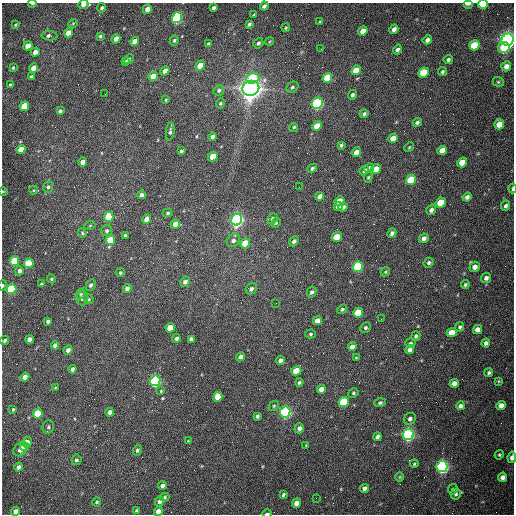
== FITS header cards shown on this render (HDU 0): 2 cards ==
NAXIS1  =                  512 /fastest changing axis
NAXIS2  =                  512 /next to fastest changing axis

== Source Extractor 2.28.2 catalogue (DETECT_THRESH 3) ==
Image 512 x 512 px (HDU 0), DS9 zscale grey, 1 PNG px = 1 image px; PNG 516 x 516 px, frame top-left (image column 1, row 512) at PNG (2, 3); each listed source drawn as its Kron ellipse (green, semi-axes under 4 px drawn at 4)
Background 1540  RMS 23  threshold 70.1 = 3 sigma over >= 5 px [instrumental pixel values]
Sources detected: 220; all 220 listed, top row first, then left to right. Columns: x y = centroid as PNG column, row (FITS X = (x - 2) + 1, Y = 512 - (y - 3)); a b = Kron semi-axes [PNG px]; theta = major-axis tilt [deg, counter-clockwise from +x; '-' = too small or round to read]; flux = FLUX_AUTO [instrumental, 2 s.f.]
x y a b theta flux
32 3 4 2 - 3.1e+03
83 4 5 4 - 9.8e+03
468 4 5 2 - 1.0e+04
483 4 5 4 - 8.0e+04
264 6 4 3 - 4.0e+03
102 8 5 4 - 2.7e+03
214 8 4 3 - 4.0e+03
147 9 5 4 - 1.0e+04
254 15 3 3 - 2.2e+03
177 18 5 5 - 2.6e+05
320 22 3 3 - 1.6e+03
73 23 5 3 - 1.3e+03
249 24 4 3 - 2.7e+03
16 25 4 3 - 1.6e+03
286 28 4 4 - 1.7e+03
394 29 4 4 - 7.4e+03
363 31 5 4 - 1.5e+04
69 33 5 4 - 1.8e+04
49 36 8 4 -6 4.6e+03
100 36 3 3 - 2.1e+03
116 39 5 4 - 1.6e+04
427 40 5 4 - 7.1e+03
508 40 6 6 - 1.1e+06
174 41 5 4 - 2.5e+03
270 41 4 3 - 1.4e+03
135 42 5 4 - 2.0e+04
258 43 5 4 - 4.1e+03
208 44 4 3 - 3.2e+03
474 45 5 5 - 5.5e+04
28 46 5 4 - 2.0e+04
504 47 6 5 - 4.3e+04
321 49 2 2 - 8.6e+02
397 49 5 4 - 4.6e+03
35 52 4 4 - 9.6e+03
129 59 6 4 45 2.6e+03
448 59 4 4 - 3.9e+03
125 61 4 2 - 1.7e+03
200 66 5 4 - 2.6e+04
506 66 5 4 - 8.3e+03
13 68 3 3 - 1.9e+03
33 68 4 4 - 1.2e+04
356 70 5 4 - 2.3e+04
165 71 5 4 - 1.0e+04
442 72 4 3 - 2.8e+03
424 73 5 4 - 6.2e+04
153 76 5 4 - 1.5e+04
32 77 4 3 - 3.4e+03
253 78 6 5 - 5.7e+04
327 78 5 4 - 6.8e+04
498 82 6 4 -21 2.3e+03
10 85 4 3 - 1.7e+03
292 87 6 5 - 3.6e+03
251 88 8 7 - 2.1e+06
219 90 6 5 - 3.2e+03
105 94 2 2 - 6.9e+02
352 95 5 4 - 4.1e+03
166 100 3 3 - 1.4e+03
220 103 5 4 - 2.1e+03
317 103 6 5 - 3.5e+05
24 106 5 4 - 4.3e+04
60 111 4 3 - 3.8e+03
364 114 4 4 - 3.0e+03
417 122 4 4 - 3.6e+03
499 124 5 5 - 2.1e+04
317 126 5 4 - 2.3e+04
293 127 5 3 - 3.1e+03
170 131 9 4 82 3.4e+03
212 137 4 3 - 4.3e+03
393 138 5 4 - 1.4e+04
341 145 4 3 - 2.6e+03
409 147 5 4 - 1.5e+03
21 150 5 4 - 2.4e+04
442 150 5 4 - 1.8e+04
181 151 4 3 - 2.8e+03
356 152 5 4 - 1.3e+04
213 156 5 4 - 3.4e+04
82 162 4 4 - 8.3e+03
462 162 5 4 - 2.6e+04
312 168 5 3 - 2.6e+03
369 168 5 4 - 7.0e+03
376 169 5 4 - 2.2e+04
364 171 5 4 - 4.5e+03
368 177 5 4 - 1.9e+03
411 180 5 4 - 6.8e+04
48 187 6 4 72 3.2e+03
299 187 2 2 - 8.7e+02
512 189 5 2 - 3.2e+03
34 190 4 3 - 1.4e+03
3 191 5 3 - 1.3e+03
141 195 4 4 - 5.7e+03
320 196 4 4 - 6.0e+03
467 197 4 4 - 5.5e+03
339 201 5 4 - 2.6e+04
441 203 5 5 - 4.8e+04
506 206 5 4 - 4.0e+03
338 207 5 4 - 1.2e+04
343 207 5 3 - 4.5e+03
431 210 5 4 - 5.5e+03
168 213 5 4 - 2.6e+03
109 217 5 4 - 4.4e+04
147 219 5 4 - 1.5e+04
273 219 5 5 - 4.1e+03
237 220 6 5 - 7.0e+05
276 223 5 4 - 1.8e+03
175 224 5 4 - 1.3e+04
90 225 5 3 - 1.5e+03
107 231 6 5 - 3.6e+03
82 233 5 3 - 1.8e+03
392 233 5 4 - 4.8e+03
125 235 3 3 - 1.8e+03
337 237 5 4 - 2.9e+04
424 238 5 4 - 5.8e+03
110 240 5 4 - 4.2e+04
233 241 7 6 - 5.4e+03
294 241 5 4 - 4.6e+03
245 243 5 4 - 3.8e+04
15 261 5 4 - 7.0e+04
29 263 5 4 - 8.2e+04
429 263 5 4 - 3.4e+03
358 266 5 5 - 1.7e+05
475 267 5 5 - 9.2e+03
19 271 4 4 - 6.1e+03
385 272 5 3 - 1.8e+03
120 273 5 4 - 2.6e+03
486 278 5 5 - 4.7e+03
51 279 4 4 - 1.7e+03
185 282 5 4 - 6.0e+03
41 284 4 3 - 2.1e+03
3 285 5 4 - 2.6e+03
91 285 6 4 61 4.3e+03
465 285 4 4 - 2.5e+03
11 289 5 4 - 1.5e+05
127 289 4 4 - 6.0e+03
251 289 6 5 - 4.5e+03
312 292 6 4 61 3.9e+03
81 294 5 3 - 2.0e+03
82 298 7 6 - 3.9e+03
89 299 5 4 - 2.1e+03
276 303 2 2 - 1.0e+03
342 309 5 4 - 2.7e+03
358 313 5 5 - 6.7e+04
381 319 2 2 - 9.6e+02
48 321 4 3 - 4.0e+03
317 321 5 4 - 1.7e+04
460 327 4 4 - 3.0e+03
170 328 5 4 - 3.4e+04
365 328 5 4 - 3.0e+03
477 330 4 4 - 1.1e+04
452 332 5 4 - 1.9e+04
310 334 5 4 - 2.5e+03
416 336 5 4 - 3.3e+03
176 338 4 4 - 4.5e+03
29 339 4 4 - 6.1e+03
191 339 4 4 - 6.4e+03
5 340 5 4 - 2.9e+03
410 343 5 5 - 3.5e+03
486 343 4 4 - 5.1e+03
55 345 4 4 - 7.0e+03
352 347 4 4 - 7.1e+03
68 350 5 4 - 6.2e+03
410 350 4 4 - 6.5e+03
240 357 5 4 - 5.2e+03
356 358 4 4 - 1.7e+03
280 361 4 4 - 7.6e+03
72 369 4 3 - 4.7e+03
296 371 5 4 - 3.1e+04
489 373 4 4 - 3.1e+03
25 377 4 4 - 1.4e+04
155 381 5 5 - 3.5e+05
498 381 3 3 - 1.4e+03
299 382 4 3 - 2.4e+03
454 383 5 4 - 1.2e+04
55 388 4 3 - 1.5e+03
321 389 4 4 - 1.0e+04
161 391 4 4 - 1.7e+03
353 393 5 4 - 2.4e+03
218 397 5 4 - 2.3e+04
344 402 5 5 - 1.0e+05
380 403 6 4 17 2.9e+03
501 405 5 4 - 1.1e+04
274 406 5 4 - 2.0e+03
460 406 4 4 - 5.5e+03
13 409 3 3 - 1.9e+03
110 412 4 4 - 5.7e+03
285 412 5 5 - 4.3e+05
38 413 5 4 - 5.0e+04
257 416 4 3 - 3.2e+03
410 419 6 5 - 4.7e+03
48 427 6 5 - 3.3e+03
299 428 5 4 - 6.5e+03
408 434 5 5 - 5.7e+05
377 437 4 4 - 4.5e+03
188 441 3 2 - 9.5e+02
27 442 5 4 - 1.8e+04
306 445 3 2 - 1.2e+03
25 447 4 4 - 1.4e+04
20 449 7 6 - 1.2e+04
137 450 5 4 - 3.3e+03
499 455 5 4 - 2.1e+03
512 457 6 3 82 7.9e+03
76 460 5 5 - 3.0e+03
414 464 4 3 - 1.8e+03
19 467 4 4 - 5.9e+03
442 467 5 5 - 6.3e+05
400 477 5 3 - 1.4e+03
503 477 4 4 - 8.6e+03
162 486 4 4 - 7.2e+03
364 488 4 4 - 6.0e+03
453 489 5 4 - 3.1e+03
456 494 5 5 - 3.4e+03
283 495 4 3 - 2.9e+03
165 497 5 4 - 2.3e+03
316 498 2 2 - 3.5e+03
97 502 5 3 - 2.1e+03
159 502 5 4 - 5.0e+03
296 503 5 4 - 1.3e+04
136 510 4 3 - 1.8e+03
15 511 4 4 - 9.5e+03
158 512 5 4 - 1.4e+04
267 514 4 2 - 3.9e+03
At the frame edge (FLAGS 8, measured only in part): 11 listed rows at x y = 32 3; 83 4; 468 4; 483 4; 512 189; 3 191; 3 285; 512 457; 15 511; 158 512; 267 514